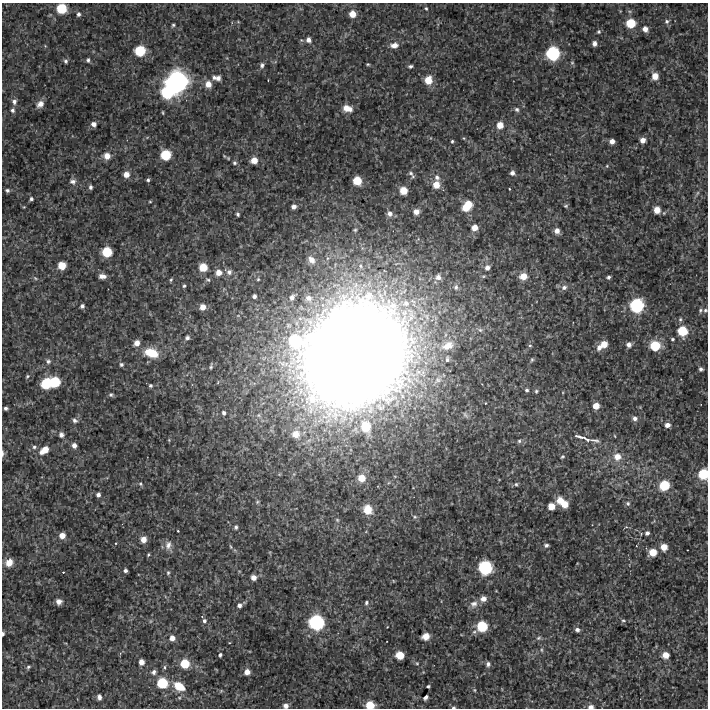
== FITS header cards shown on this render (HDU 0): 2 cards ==
NAXIS1  =                  706 /Length X axis
NAXIS2  =                  706 /Length Y axis

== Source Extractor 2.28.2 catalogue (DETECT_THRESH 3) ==
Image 706 x 706 px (HDU 0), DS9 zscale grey, 1 PNG px = 1 image px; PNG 710 x 710 px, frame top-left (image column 1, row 706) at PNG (2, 3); no overlay
Background 3140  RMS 180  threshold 544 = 3 sigma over >= 5 px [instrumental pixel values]
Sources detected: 213; all 213 listed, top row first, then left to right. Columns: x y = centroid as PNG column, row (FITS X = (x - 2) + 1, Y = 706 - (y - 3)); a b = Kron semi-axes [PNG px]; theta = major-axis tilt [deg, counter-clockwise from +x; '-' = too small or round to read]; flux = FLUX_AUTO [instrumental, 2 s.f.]
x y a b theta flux
426 8 5 3 - 1.4e+04
61 9 7 7 - 3.8e+05
78 14 5 5 - 2.8e+04
352 14 6 6 - 1.5e+05
667 21 6 5 - 2.8e+04
631 23 7 7 - 3.1e+05
173 25 4 4 - 1.8e+04
645 29 6 5 - 7.5e+04
599 32 5 5 - 1.8e+04
308 40 6 5 - 5.8e+04
594 43 5 4 - 5.5e+04
394 45 10 7 5 8.1e+04
140 51 8 8 - 4.3e+05
553 53 10 10 - 7.7e+05
88 60 5 4 - 2.4e+04
66 61 5 5 - 2.4e+04
572 63 5 5 - 1.5e+04
368 64 5 4 - 1.4e+04
262 65 7 6 - 3.4e+04
410 66 5 4 - 2.4e+04
655 76 6 6 - 1.3e+05
214 77 6 5 - 3.2e+04
218 78 5 5 - 5.1e+04
428 80 7 7 - 2.0e+05
176 82 18 17 - 2.2e+06
208 84 6 6 - 1.1e+05
167 92 10 10 - 6.6e+05
14 101 7 6 - 4.7e+04
40 104 10 7 44 7.2e+04
347 108 11 7 -17 1.3e+05
517 109 7 6 - 2.9e+04
12 110 5 4 - 3.8e+04
163 112 6 3 -81 1.2e+04
93 124 5 5 - 5.6e+04
500 125 6 6 - 1.3e+05
643 140 5 5 - 7.9e+04
452 141 4 3 - 1.6e+04
612 141 5 4 - 7.4e+04
165 155 7 7 - 3.9e+05
107 156 6 6 - 1.1e+05
254 160 6 5 - 1.4e+05
234 163 5 5 - 2.3e+04
607 166 5 4 - 1.3e+04
411 173 8 6 -39 3.4e+04
512 173 5 5 - 4.7e+04
126 174 5 5 - 9.7e+04
437 177 8 7 - 5.0e+04
148 180 4 4 - 2.0e+04
357 181 6 6 - 2.7e+05
73 182 8 6 -2 4.0e+04
436 185 7 7 - 1.5e+05
90 187 5 4 - 2.7e+04
509 189 3 2 - 1.0e+04
7 190 5 5 - 2.7e+04
403 191 6 6 - 1.9e+05
697 193 6 4 70 1.7e+04
31 199 5 4 - 2.3e+04
150 202 5 3 - 1.1e+04
468 204 7 6 - 1.9e+05
566 206 6 4 2 1.8e+04
24 207 3 3 - 9.5e+03
294 207 4 4 - 5.0e+04
466 207 7 6 - 1.7e+05
657 210 6 5 - 1.4e+05
416 212 5 5 - 7.4e+04
238 214 4 3 - 2.2e+04
390 214 7 6 - 5.3e+04
474 228 5 5 - 1.0e+05
355 230 5 5 - 1.6e+04
557 231 6 6 - 7.6e+04
107 252 7 7 - 3.6e+05
311 260 10 7 -52 9.7e+04
62 266 6 6 - 2.1e+05
203 267 7 7 - 2.4e+05
487 268 6 5 - 5.7e+04
219 272 7 6 - 9.7e+04
229 272 7 6 - 5.1e+04
102 276 7 5 -4 7.1e+04
523 276 6 6 - 1.5e+05
438 277 9 8 - 9.3e+04
608 277 4 4 - 2.5e+04
35 278 7 4 -44 1.8e+04
258 279 5 5 - 1.8e+04
171 280 5 4 - 1.6e+04
208 280 7 4 -17 2.2e+04
184 286 5 4 - 1.9e+04
456 287 9 8 - 6.1e+04
564 287 7 6 - 4.4e+04
254 296 4 4 - 3.8e+04
292 297 9 6 49 6.8e+04
308 298 11 9 -47 9.5e+04
637 305 11 11 - 8.3e+05
82 306 5 4 - 3.0e+04
203 307 6 6 - 1.1e+05
700 310 6 5 - 2.0e+04
705 310 5 5 - 2.0e+04
680 319 6 5 - 2.0e+04
480 330 8 6 -21 3.2e+04
682 331 8 7 - 3.5e+05
187 338 6 5 - 3.3e+04
672 339 4 3 - 1.6e+04
296 342 15 12 -26 7.6e+05
137 343 6 6 - 9.2e+04
604 344 6 6 - 1.4e+05
629 344 6 5 - 5.4e+04
530 345 5 4 - 1.8e+04
448 346 19 12 20 2.1e+05
655 346 8 8 - 4.1e+05
599 347 8 6 65 6.4e+04
151 353 14 8 -17 3.3e+05
355 355 100 85 46 3.7e+07
447 359 9 6 -88 3.6e+04
532 360 5 4 - 1.6e+04
48 361 7 6 - 3.3e+04
121 364 5 5 - 2.6e+04
211 366 6 3 79 2.0e+04
701 369 4 4 - 2.6e+04
27 376 5 4 - 1.8e+04
55 382 8 7 - 4.3e+05
46 383 9 8 - 5.0e+05
150 386 5 5 - 2.5e+04
527 390 5 4 - 2.3e+04
536 391 5 5 - 1.8e+04
111 395 7 5 -9 2.5e+04
485 403 3 3 - 9.0e+03
596 406 5 5 - 1.4e+05
6 408 4 3 - 2.7e+04
224 413 4 4 - 2.8e+04
465 415 10 5 -53 3.4e+04
635 418 6 6 - 4.7e+04
75 420 6 5 - 3.3e+04
667 425 5 4 - 6.5e+04
366 427 12 10 -71 3.6e+05
296 434 11 10 - 1.8e+05
61 435 6 5 - 4.8e+04
578 436 8 3 -19 3.0e+04
615 436 4 3 - 9.0e+03
583 437 8 3 -17 2.0e+04
595 440 31 5 -6 7.8e+04
519 441 5 5 - 1.9e+04
74 445 5 5 - 5.7e+04
34 447 5 5 - 2.3e+04
44 450 9 6 36 1.6e+05
3 453 8 4 89 2.6e+04
562 457 5 4 - 1.6e+04
617 457 9 8 - 1.3e+05
703 474 8 7 - 4.0e+05
361 478 7 7 - 1.8e+05
140 484 6 5 - 1.9e+04
516 484 5 5 - 1.9e+04
664 485 8 8 - 3.8e+05
98 495 4 4 - 4.0e+04
560 500 9 8 - 1.1e+05
628 503 7 6 - 2.8e+04
564 504 8 7 - 1.5e+05
551 506 6 5 - 1.5e+05
368 510 11 9 -57 1.8e+05
415 517 5 5 - 1.9e+04
337 520 5 4 - 1.6e+04
236 527 6 5 - 2.6e+04
178 531 2 2 - 1.0e+04
647 533 5 5 - 3.3e+04
62 535 5 5 - 1.0e+05
143 539 6 6 - 9.6e+04
168 545 12 9 79 7.5e+04
546 545 6 5 - 2.6e+04
231 547 7 3 -71 1.6e+04
664 547 6 5 - 1.4e+05
653 552 7 6 - 1.9e+05
148 555 4 2 - 1.4e+04
9 562 7 6 - 1.3e+05
485 568 10 10 - 7.9e+05
125 570 4 4 - 3.1e+04
63 572 3 2 - 8.6e+03
168 573 6 5 - 1.9e+04
254 577 5 5 - 8.3e+04
483 599 8 7 - 7.4e+04
59 602 5 5 - 5.8e+04
366 603 6 5 - 2.4e+04
474 604 11 10 - 7.3e+04
239 605 6 5 - 4.2e+04
623 620 6 4 -14 1.8e+04
204 621 5 5 - 3.5e+04
316 622 12 11 - 9.5e+05
482 626 9 9 - 4.4e+05
577 630 5 5 - 3.6e+04
3 634 4 3 - 2.4e+04
426 636 8 7 - 9.4e+04
172 638 6 6 - 7.5e+04
538 638 7 5 27 2.2e+04
541 650 6 4 -88 1.5e+04
220 655 4 4 - 2.3e+04
400 655 6 6 - 2.3e+05
666 655 6 5 - 1.2e+05
141 662 5 5 - 8.8e+04
417 663 5 4 - 1.6e+04
185 664 7 7 - 3.3e+05
488 664 6 6 - 3.5e+04
28 667 5 4 - 2.0e+04
165 667 5 4 - 1.9e+04
154 672 6 6 - 3.5e+04
247 672 6 5 - 8.9e+04
162 683 9 8 - 4.5e+05
179 686 11 7 -31 2.5e+05
428 686 4 3 - 1.7e+04
474 690 4 4 - 1.2e+04
221 691 6 4 18 1.6e+04
99 697 6 4 -87 4.4e+04
426 697 5 3 - 3.4e+04
370 705 7 6 - 2.3e+05
286 706 5 5 - 6.3e+04
453 707 5 3 - 1.8e+04
591 707 6 4 0 4.8e+04
At the frame edge (FLAGS 8, measured only in part): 9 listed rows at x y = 61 9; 705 310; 3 453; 703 474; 3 634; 370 705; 286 706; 453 707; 591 707

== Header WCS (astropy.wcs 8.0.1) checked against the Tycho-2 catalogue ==
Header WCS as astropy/WCSLIB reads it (CRVAL/CRPIX/CD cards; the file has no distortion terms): RA---TAN/DEC--TAN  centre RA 12:35:40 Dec +12:33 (188.92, +12.56 deg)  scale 1.7 arcsec/px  FOV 20.0' x 20.0'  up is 0 deg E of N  parity normal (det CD < 0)
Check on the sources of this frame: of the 60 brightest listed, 3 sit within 2.6 arcsec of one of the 4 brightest Tycho-2 stars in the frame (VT <= 12.68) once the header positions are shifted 1.15 arcsec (0.13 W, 1.14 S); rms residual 1.22 arcsec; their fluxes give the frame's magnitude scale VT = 27.12 - 2.5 log10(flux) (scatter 0.13 mag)
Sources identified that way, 3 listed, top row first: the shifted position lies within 2.6 arcsec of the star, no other Tycho-2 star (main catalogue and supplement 1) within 5.2 arcsec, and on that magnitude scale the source's flux lands within +1.5 / -3 mag of the star's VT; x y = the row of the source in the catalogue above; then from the Tycho-2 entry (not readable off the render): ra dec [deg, ICRS J2000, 3 dp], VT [Tycho-2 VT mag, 2 dp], TYC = Tycho-2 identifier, HIP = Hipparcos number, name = IAU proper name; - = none
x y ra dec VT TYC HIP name
553 53 188.820 +12.699 12.68 880-889-1 - -
485 568 188.853 +12.455 12.38 877-135-1 - -
316 622 188.935 +12.430 12.05 877-486-1 - -